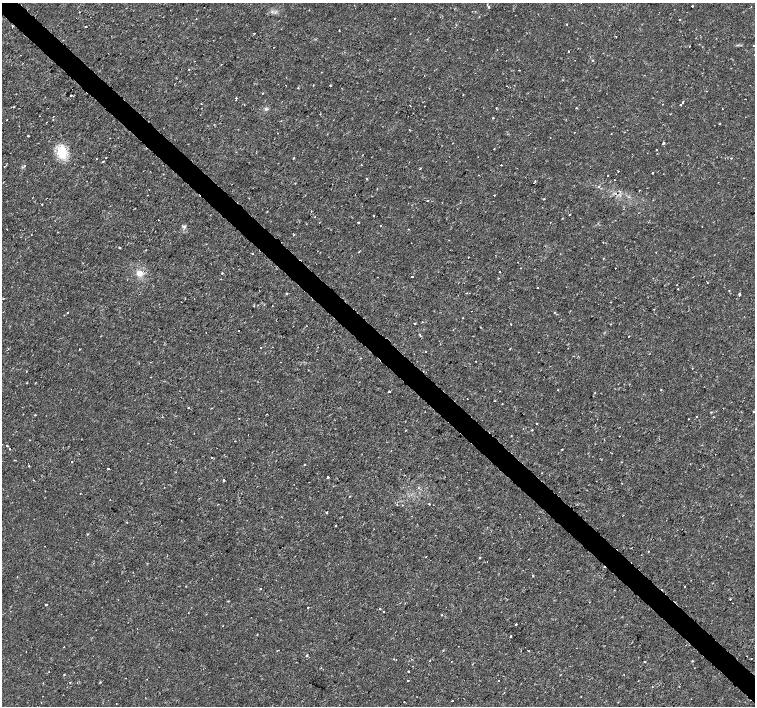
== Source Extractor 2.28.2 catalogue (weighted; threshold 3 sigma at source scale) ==
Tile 6 of 4 x 4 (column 2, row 2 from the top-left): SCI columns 1509-3014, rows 2983-4390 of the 6041 x 6034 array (HDU 1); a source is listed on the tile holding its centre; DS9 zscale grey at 2 x 2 block average (1 PNG px = mean of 2 x 2 image px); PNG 757 x 708 px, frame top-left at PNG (2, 3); no overlay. Shown black and unused: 4% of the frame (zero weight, under 2 of 3 exposures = <1% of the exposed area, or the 3 px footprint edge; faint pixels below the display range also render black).
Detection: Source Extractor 2.28.2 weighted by HDU 2 'WHT'; one run over the whole footprint, this tile lists its part. Background 0.00334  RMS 0.0011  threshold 0.00482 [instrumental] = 3 sigma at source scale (4.5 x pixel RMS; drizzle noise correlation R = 1.50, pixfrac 1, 0.0396/0.0396 arcsec/px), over >= 5 px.
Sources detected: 219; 9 cosmic-ray / hot-pixel residue — not listed; the other 210 listed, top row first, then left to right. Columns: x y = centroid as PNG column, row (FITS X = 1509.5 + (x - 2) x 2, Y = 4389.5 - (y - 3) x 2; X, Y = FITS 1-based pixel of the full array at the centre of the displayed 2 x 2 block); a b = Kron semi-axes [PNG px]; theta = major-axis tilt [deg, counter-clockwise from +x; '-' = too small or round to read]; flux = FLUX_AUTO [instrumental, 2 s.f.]
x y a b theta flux
692 6 2 2 - 0.44
751 6 2 2 - 0.19
489 7 2 2 - 0.7
309 10 2 2 - 0.23
79 12 2 2 - 0.1
680 20 2 2 - 0.19
566 24 2 2 - 0.15
86 27 2 2 - 0.47
339 30 2 2 - 0.12
254 33 2 2 - 0.2
616 36 2 2 - 0.23
754 45 2 2 - 0.22
689 46 2 2 - 0.19
274 47 2 2 - 0.075
497 50 2 2 - 0.11
568 51 2 2 - 0.25
575 60 2 2 - 0.08
593 60 2 2 - 0.38
194 61 2 2 - 0.11
221 65 2 2 - 0.1
189 69 2 2 - 0.16
519 70 2 2 - 0.14
286 85 2 2 - 0.085
330 85 2 2 - 0.41
298 88 2 2 - 0.28
262 93 2 2 - 0.26
71 95 2 2 - 0.76
236 98 2 2 - 0.66
745 99 2 2 - 0.12
236 100 2 2 - 0.12
683 102 2 2 - 0.43
663 104 2 2 - 0.3
680 105 2 2 - 0.5
410 106 2 2 - 0.11
14 107 3 2 - 0.23
496 108 2 2 - 0.18
576 108 3 2 - 0.14
266 109 4 4 - 0.39
722 109 2 2 - 0.11
54 116 2 2 - 0.089
493 118 2 2 - 0.33
7 120 2 2 - 0.12
53 120 2 2 - 0.27
720 124 2 2 - 0.15
624 132 2 2 - 0.094
611 134 2 2 - 0.15
28 136 2 2 - 0.33
110 138 2 2 - 0.073
453 143 2 2 - 0.11
663 143 2 2 - 0.54
494 149 2 2 - 0.15
656 149 2 2 - 0.12
62 152 14 10 87 6.3
10 153 2 2 - 0.094
363 154 2 2 - 0.093
106 157 2 2 - 0.21
294 158 2 2 - 0.21
103 161 2 2 - 0.2
361 165 2 2 - 0.16
501 165 2 2 - 0.16
4 166 2 2 - 0.28
25 166 2 2 - 0.11
420 168 2 2 - 0.21
618 171 2 2 - 0.12
652 173 2 2 - 0.38
163 174 2 2 - 0.1
608 175 2 2 - 0.23
525 177 2 2 - 0.25
367 179 2 2 - 0.23
614 180 2 2 - 0.18
535 181 2 2 - 0.27
295 183 2 2 - 0.13
599 186 3 2 - 0.25
620 191 3 2 - 0.18
148 195 2 2 - 0.083
494 195 2 2 - 0.44
544 199 2 2 - 0.19
427 200 2 2 - 0.17
42 204 2 2 - 0.38
267 211 2 2 - 0.13
570 214 2 2 - 0.49
373 216 2 2 - 0.16
158 220 2 2 - 0.12
358 222 2 2 - 1
550 222 2 2 - 0.087
184 226 4 3 - 0.49
381 226 2 2 - 0.29
7 229 2 2 - 0.21
408 229 3 2 - 0.15
603 242 2 2 - 0.08
119 248 2 2 - 0.4
359 252 2 2 - 0.21
253 253 2 2 - 0.15
468 257 2 2 - 0.17
603 258 2 2 - 0.14
517 262 2 2 - 0.089
615 268 2 2 - 0.16
499 271 2 2 - 0.25
140 273 8 8 - 2
222 273 2 2 - 0.18
412 277 2 2 - 0.94
707 283 2 2 - 0.12
538 287 2 2 - 0.33
678 289 2 2 - 0.18
729 290 2 2 - 0.35
286 293 3 2 - 0.23
466 293 3 2 - 0.11
739 294 2 2 - 0.44
254 306 3 2 - 0.17
471 311 2 2 - 0.094
67 313 2 2 - 0.21
463 318 2 2 - 0.14
422 322 2 2 - 0.18
415 323 2 2 - 0.3
511 324 2 2 - 0.6
610 324 2 2 - 0.13
480 327 3 2 - 0.1
238 331 2 2 - 0.19
206 333 2 2 - 0.14
420 334 3 2 - 0.18
629 336 2 2 - 0.2
260 347 2 2 - 0.15
79 349 2 2 - 0.19
510 349 2 2 - 0.16
425 351 2 2 - 0.45
538 352 2 2 - 0.097
475 361 2 2 - 0.11
280 362 2 2 - 0.13
27 382 2 2 - 0.15
558 390 2 2 - 0.1
661 390 2 2 - 0.11
389 391 2 2 - 0.36
595 393 2 2 - 0.39
467 399 2 2 - 0.086
502 404 2 2 - 0.12
188 408 2 2 - 0.49
723 408 2 2 - 0.11
754 411 2 2 - 0.47
23 414 2 2 - 0.1
35 415 3 2 - 0.16
239 418 2 2 - 0.11
688 419 2 2 - 0.11
537 423 2 2 - 0.26
532 430 2 2 - 0.18
511 436 2 2 - 0.14
619 436 2 2 - 0.14
235 441 2 2 - 0.089
7 446 2 2 - 0.34
9 449 2 2 - 0.25
562 449 2 2 - 0.24
715 454 2 2 - 0.1
211 457 2 2 - 0.75
72 462 2 2 - 0.21
305 464 2 2 - 0.23
29 466 2 2 - 0.19
108 469 2 2 - 0.3
541 473 2 2 - 0.22
327 477 2 2 - 1.1
224 480 2 2 - 0.81
418 488 3 2 - 0.17
80 494 2 2 - 0.1
350 496 2 2 - 0.14
429 504 2 2 - 0.22
397 505 2 2 - 0.4
327 512 2 2 - 0.47
127 522 2 2 - 0.15
336 526 2 2 - 0.17
648 551 2 2 - 0.29
426 556 2 2 - 0.097
480 558 2 2 - 0.18
533 576 2 2 - 0.56
17 577 2 2 - 0.28
684 586 2 2 - 0.3
260 589 2 2 - 0.21
730 599 2 2 - 0.42
228 601 3 2 - 0.18
46 605 2 2 - 0.74
308 607 2 2 - 0.37
379 608 3 2 - 0.18
188 612 2 2 - 0.081
61 614 2 2 - 0.13
442 615 3 2 - 0.13
516 624 2 2 - 0.7
137 629 2 2 - 0.099
257 634 2 2 - 0.12
511 636 2 2 - 0.21
528 651 2 2 - 0.14
307 655 2 2 - 0.82
747 656 2 2 - 0.14
751 658 2 2 - 0.41
394 659 2 2 - 0.16
396 659 2 2 - 0.11
430 660 2 2 - 0.1
451 662 2 2 - 0.095
645 662 2 2 - 2
321 667 2 2 - 0.19
694 668 2 2 - 0.13
408 671 2 2 - 0.25
64 674 2 2 - 0.16
126 678 2 2 - 0.093
408 680 2 2 - 0.15
498 681 2 2 - 0.38
100 682 2 2 - 0.16
43 683 2 2 - 0.11
679 686 2 2 - 0.11
652 687 2 2 - 0.14
581 696 2 2 - 0.14
452 701 2 2 - 0.44
41 702 2 2 - 0.089
404 702 2 2 - 0.16
Diffuse or blended objects may show on this block-average render without a row.